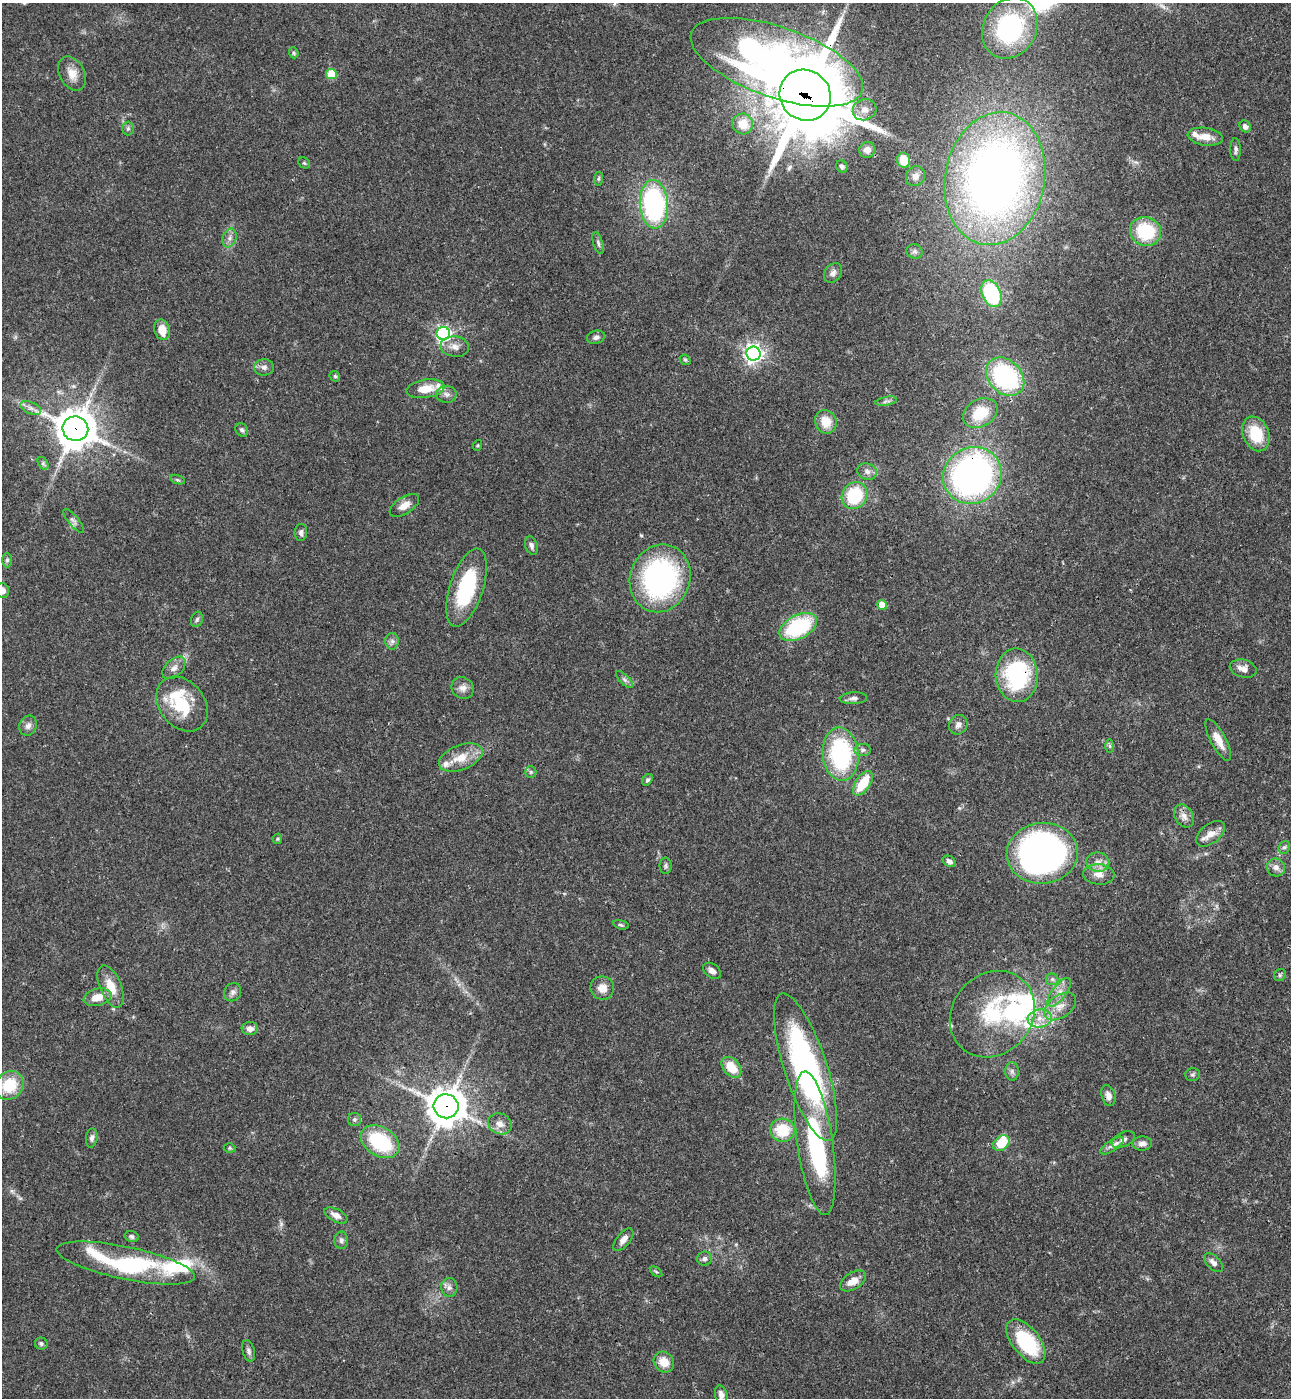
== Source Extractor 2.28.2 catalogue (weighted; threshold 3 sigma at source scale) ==
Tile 6 of 4 x 4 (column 2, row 2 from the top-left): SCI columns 1484-2772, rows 2822-4217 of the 5679 x 5641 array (HDU 1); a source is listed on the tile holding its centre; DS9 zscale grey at full resolution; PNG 1293 x 1400 px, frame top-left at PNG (2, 3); each listed source drawn as its Kron ellipse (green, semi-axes under 4 px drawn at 4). Shown black and unused: <1% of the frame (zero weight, under 3 of 4 exposures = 6% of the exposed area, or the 3 px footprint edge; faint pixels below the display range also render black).
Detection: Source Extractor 2.28.2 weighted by HDU 2 'WHT'; one run over the whole footprint, this tile lists its part. Background 0.0613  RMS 0.003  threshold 0.0137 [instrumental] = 3 sigma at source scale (4.5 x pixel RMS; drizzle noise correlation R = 1.50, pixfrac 1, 0.05/0.05 arcsec/px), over >= 5 px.
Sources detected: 149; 1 too faint to see at this stretch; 3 inside a brighter object's white glare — neither listed nor drawn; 10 inside a brighter listed object's ellipse — not listed separately; the other 135 listed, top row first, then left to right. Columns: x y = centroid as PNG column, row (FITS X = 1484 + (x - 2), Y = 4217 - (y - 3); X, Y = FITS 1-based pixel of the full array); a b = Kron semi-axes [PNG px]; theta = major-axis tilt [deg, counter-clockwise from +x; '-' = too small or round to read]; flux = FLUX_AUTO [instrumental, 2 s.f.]
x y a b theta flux
1010 28 32 26 60 39
294 53 5 4 - 0.47
777 62 90 35 -19 150
72 73 18 12 -62 3.8
331 74 5 5 - 9.8
805 95 26 25 - 3700
865 110 12 10 24 2.3
743 124 10 10 - 5.1
1245 126 6 5 - 1.5
128 129 7 6 - 0.67
1205 137 18 8 -8 3.9
1236 149 11 5 -89 0.89
867 150 8 7 - 1.8
903 160 8 6 -78 3.9
304 163 6 5 - 0.45
842 166 6 5 - 0.73
915 176 10 9 - 1.5
598 179 7 4 83 0.52
995 179 67 50 79 220
654 204 24 14 -86 52
1146 231 16 14 -21 17
230 238 9 6 73 1.4
598 243 11 5 -73 0.83
915 251 8 7 - 0.87
833 273 11 8 54 1.3
991 294 14 9 -68 27
162 330 10 7 -74 4.1
443 333 7 6 - 94
596 337 9 6 15 1.1
455 347 14 10 -7 2.4
753 354 7 7 - 160
685 360 6 4 -41 0.5
264 367 10 8 -2 1.4
335 376 6 4 -44 0.49
1005 377 21 16 -45 43
426 389 19 9 8 5.4
447 394 10 8 0 1.4
886 401 11 3 11 0.76
31 408 11 5 -24 1.4
980 413 18 13 30 10
826 422 12 10 -59 5.2
75 429 13 12 - 820
242 430 7 5 -53 0.76
1256 434 18 13 -67 11
478 445 5 3 - 0.31
43 463 7 4 -58 0.62
867 472 10 8 -18 1.5
972 475 30 28 33 120
177 480 8 3 -19 0.51
854 496 14 12 54 17
404 505 16 8 32 2.8
73 521 15 5 -50 1.1
301 532 8 6 87 0.94
531 546 9 6 -71 1
7 560 7 5 89 0.57
660 578 34 30 70 60
466 588 41 16 72 25
2 590 7 6 - 1.7
882 605 5 5 - 7
197 619 8 5 72 0.68
798 627 20 12 28 28
392 641 8 7 - 1.1
174 668 14 8 43 1.9
1243 669 14 8 -14 2.2
1017 675 27 21 -87 35
624 680 11 5 -45 0.93
463 688 11 10 - 2
853 698 14 6 3 1.3
182 704 30 22 -51 15
958 725 10 9 - 1.7
28 726 10 8 67 1.5
1218 740 23 7 -62 4
1110 746 7 4 -90 0.54
863 750 8 6 2 0.92
841 754 27 18 -85 39
461 758 23 12 21 6.2
531 772 6 5 - 0.64
647 780 6 4 52 0.64
863 783 14 7 57 10
1184 816 12 9 -58 2.1
1210 834 17 9 37 3.5
277 839 5 5 - 0.43
1284 847 7 5 66 0.72
1042 853 35 30 5 160
949 861 7 5 -36 1.2
1098 862 11 9 -8 2.3
666 866 8 6 -87 0.67
1276 867 9 8 - 1.7
1099 874 15 10 -5 2.8
621 925 8 4 -14 0.54
712 971 10 6 -39 1.6
1280 975 6 5 - 0.54
1052 979 6 6 - 0.68
111 986 22 10 -67 5.3
602 988 12 11 - 3.2
233 992 9 8 - 1.3
1059 992 17 7 53 2.6
98 997 14 8 13 4
1060 1006 18 11 35 3.9
992 1014 46 39 48 26
1040 1018 12 9 5 3.4
250 1029 8 6 2 1.9
731 1067 12 8 -50 7.5
806 1067 77 21 -72 84
1012 1071 9 7 -88 1.1
1193 1075 7 6 - 0.63
9 1085 15 13 48 11
1108 1096 11 7 -75 1.8
446 1106 12 12 - 610
354 1120 6 6 - 0.7
500 1124 12 10 -26 2.5
782 1130 12 11 - 9.6
92 1138 9 5 82 1.1
1123 1139 12 7 26 1.6
380 1142 21 14 -32 21
815 1143 72 18 -82 35
1001 1143 9 6 40 8.7
1142 1143 10 7 3 1.8
1112 1146 13 5 34 1.5
230 1148 6 5 - 0.47
336 1215 12 6 -27 2
132 1236 7 5 -17 0.75
341 1240 9 6 89 0.93
623 1240 13 6 51 2
704 1259 7 7 - 0.97
126 1263 70 16 -12 41
1213 1263 11 6 -46 1.5
656 1272 7 3 -36 0.46
853 1281 14 8 32 3.6
449 1287 9 8 - 1.3
1026 1341 26 13 -51 22
41 1343 6 6 - 0.67
249 1351 11 6 -73 0.98
664 1362 11 9 -46 4.5
721 1395 9 6 -76 1.5
Overlapping masked pixels (flux is a lower limit): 7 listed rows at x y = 805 95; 995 179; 75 429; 972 475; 1017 675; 806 1067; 446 1106
Isophote crosses this tile's border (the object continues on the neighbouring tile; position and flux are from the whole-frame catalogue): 2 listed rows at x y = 777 62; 2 590